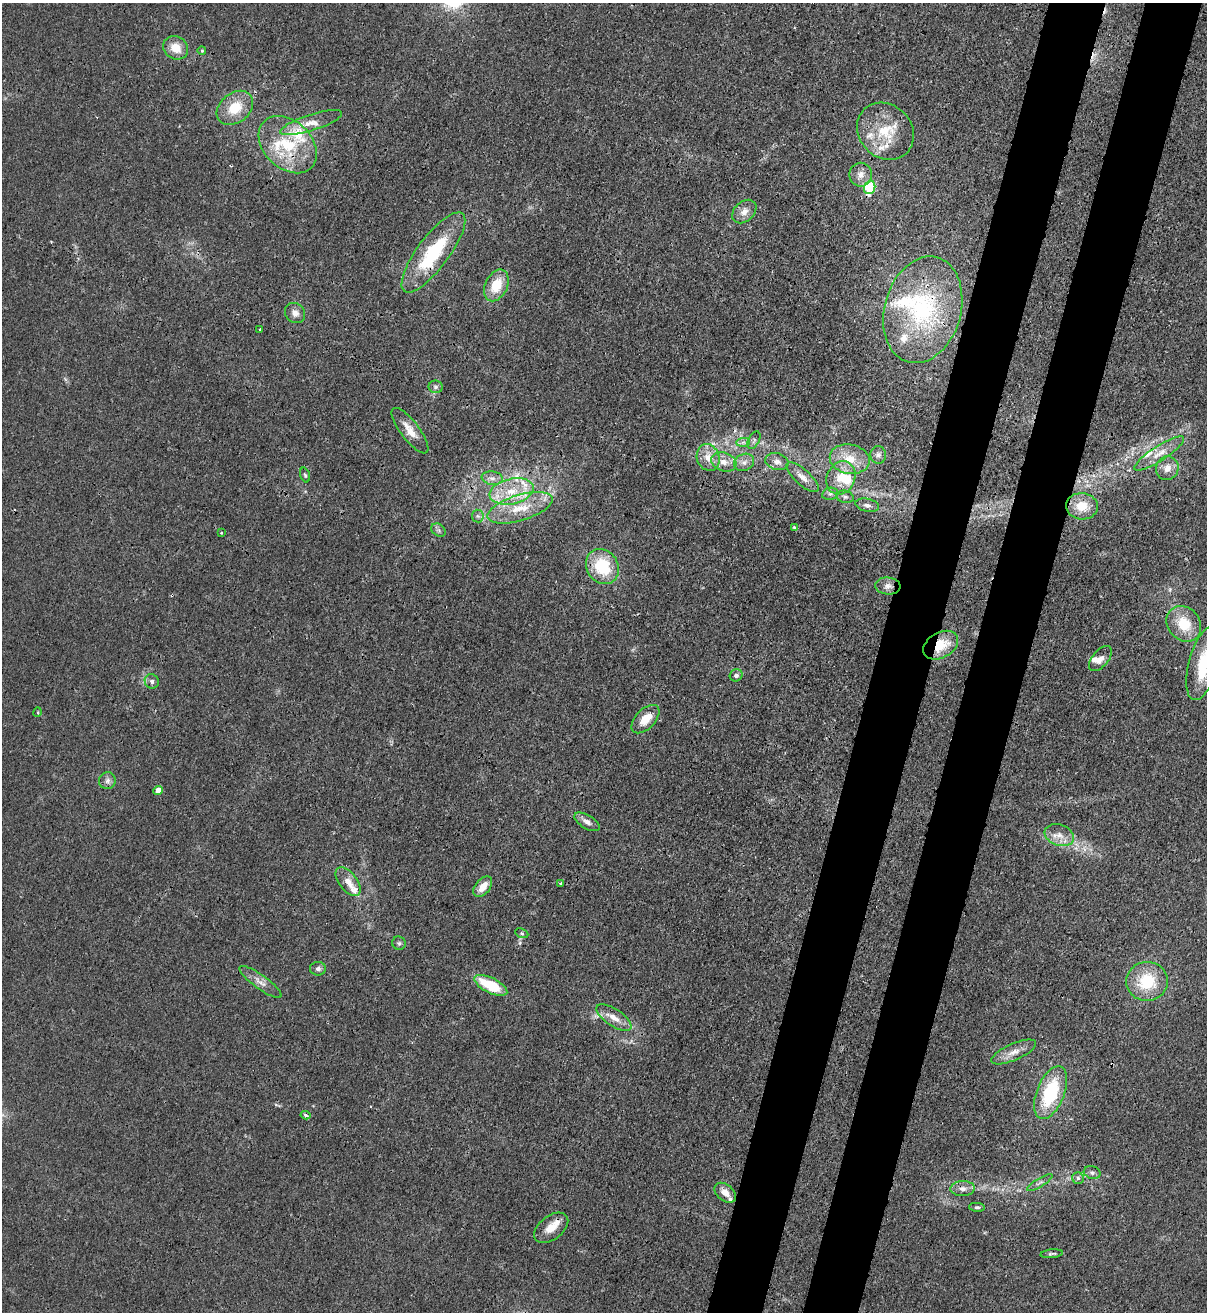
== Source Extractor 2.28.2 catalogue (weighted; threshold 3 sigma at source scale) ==
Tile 10 of 4 x 4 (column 2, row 3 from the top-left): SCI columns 1551-2755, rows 1342-2651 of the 5386 x 5315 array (HDU 1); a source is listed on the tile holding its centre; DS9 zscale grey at full resolution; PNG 1209 x 1314 px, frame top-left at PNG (2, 3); each listed source drawn as its Kron ellipse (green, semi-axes under 4 px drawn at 4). Shown black and unused: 9% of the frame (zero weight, under 3 of 4 exposures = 7% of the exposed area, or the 3 px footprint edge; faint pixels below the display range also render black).
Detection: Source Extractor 2.28.2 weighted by HDU 2 'WHT'; one run over the whole footprint, this tile lists its part. Background 0.0226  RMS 0.0029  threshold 0.013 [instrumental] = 3 sigma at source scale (4.5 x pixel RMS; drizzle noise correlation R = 1.50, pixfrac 1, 0.05/0.05 arcsec/px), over >= 5 px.
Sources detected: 94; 1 too faint to see at this stretch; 1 inside a brighter object's white glare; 2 cosmic-ray / hot-pixel residue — neither listed nor drawn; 15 inside a brighter listed object's ellipse — not listed separately; the other 75 listed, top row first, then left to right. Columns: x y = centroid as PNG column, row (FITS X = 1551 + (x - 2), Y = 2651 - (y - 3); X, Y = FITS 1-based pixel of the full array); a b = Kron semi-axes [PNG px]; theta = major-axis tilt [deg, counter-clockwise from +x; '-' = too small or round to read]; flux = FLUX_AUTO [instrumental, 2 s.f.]
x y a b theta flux
176 48 13 11 -34 4.7
202 51 4 3 - 0.31
235 108 20 15 39 7.6
311 123 32 8 18 4.2
885 131 30 26 -47 13
288 145 33 24 -43 17
861 175 12 11 - 2.4
870 187 7 5 69 29
744 212 13 10 43 2.5
433 252 49 16 53 23
496 285 17 11 64 7.1
923 310 54 38 74 39
295 313 11 9 -45 1.9
260 329 3 2 - 0.36
436 387 7 6 - 0.79
410 431 28 9 -53 4
754 440 9 5 62 0.83
743 442 7 4 1 0.74
1159 453 29 7 33 3.9
878 455 9 8 - 1
708 457 14 11 -69 4
850 459 20 14 -11 6.6
724 462 13 9 -19 3
744 462 10 8 26 1.7
777 462 12 8 -16 1.7
1167 468 12 11 - 2.7
305 475 8 4 -73 0.47
802 477 20 7 -42 2.6
492 478 10 6 -9 1.5
841 478 17 14 64 6.5
512 491 22 13 12 9
830 494 8 6 11 0.9
845 497 9 6 -14 0.9
867 505 12 6 -12 1.3
1082 506 16 13 -5 6.2
520 508 34 13 17 9.6
478 516 6 6 - 0.75
794 527 3 3 - 0.49
439 530 8 6 -35 0.73
221 533 3 3 - 0.21
602 567 18 15 -56 14
888 586 12 8 -4 1.9
1184 624 19 16 -50 8.8
941 645 19 12 30 8
1100 658 15 8 49 2.1
1203 663 38 15 75 13
736 675 6 6 - 1
152 681 7 6 - 0.87
38 712 5 3 - 0.26
645 719 17 9 46 4.7
107 781 8 8 - 1.3
158 790 5 4 - 3.1
587 822 14 6 -31 1.7
1059 835 15 10 -21 3.2
348 882 17 9 -53 3.2
561 883 3 3 - 0.66
483 887 12 7 49 3.4
522 933 7 4 -22 0.55
399 943 7 6 - 0.66
318 969 8 6 0 0.94
1147 981 21 19 6 13
260 982 25 7 -36 2.6
491 985 18 7 -26 13
614 1018 20 8 -34 3.3
1014 1052 24 8 24 3.2
1051 1093 28 13 68 19
306 1115 5 4 - 0.72
1092 1173 8 6 -16 0.95
1078 1178 6 5 - 0.83
1040 1183 14 3 31 0.89
963 1189 12 7 2 1.7
725 1193 12 8 -39 2.8
977 1207 8 4 -4 0.57
551 1228 19 11 37 4
1052 1254 11 3 6 0.57
Overlapping masked pixels (flux is a lower limit): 6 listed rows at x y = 288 145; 870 187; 433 252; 923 310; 888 586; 941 645
Isophote crosses this tile's border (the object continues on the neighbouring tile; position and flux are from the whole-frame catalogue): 1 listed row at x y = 1203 663